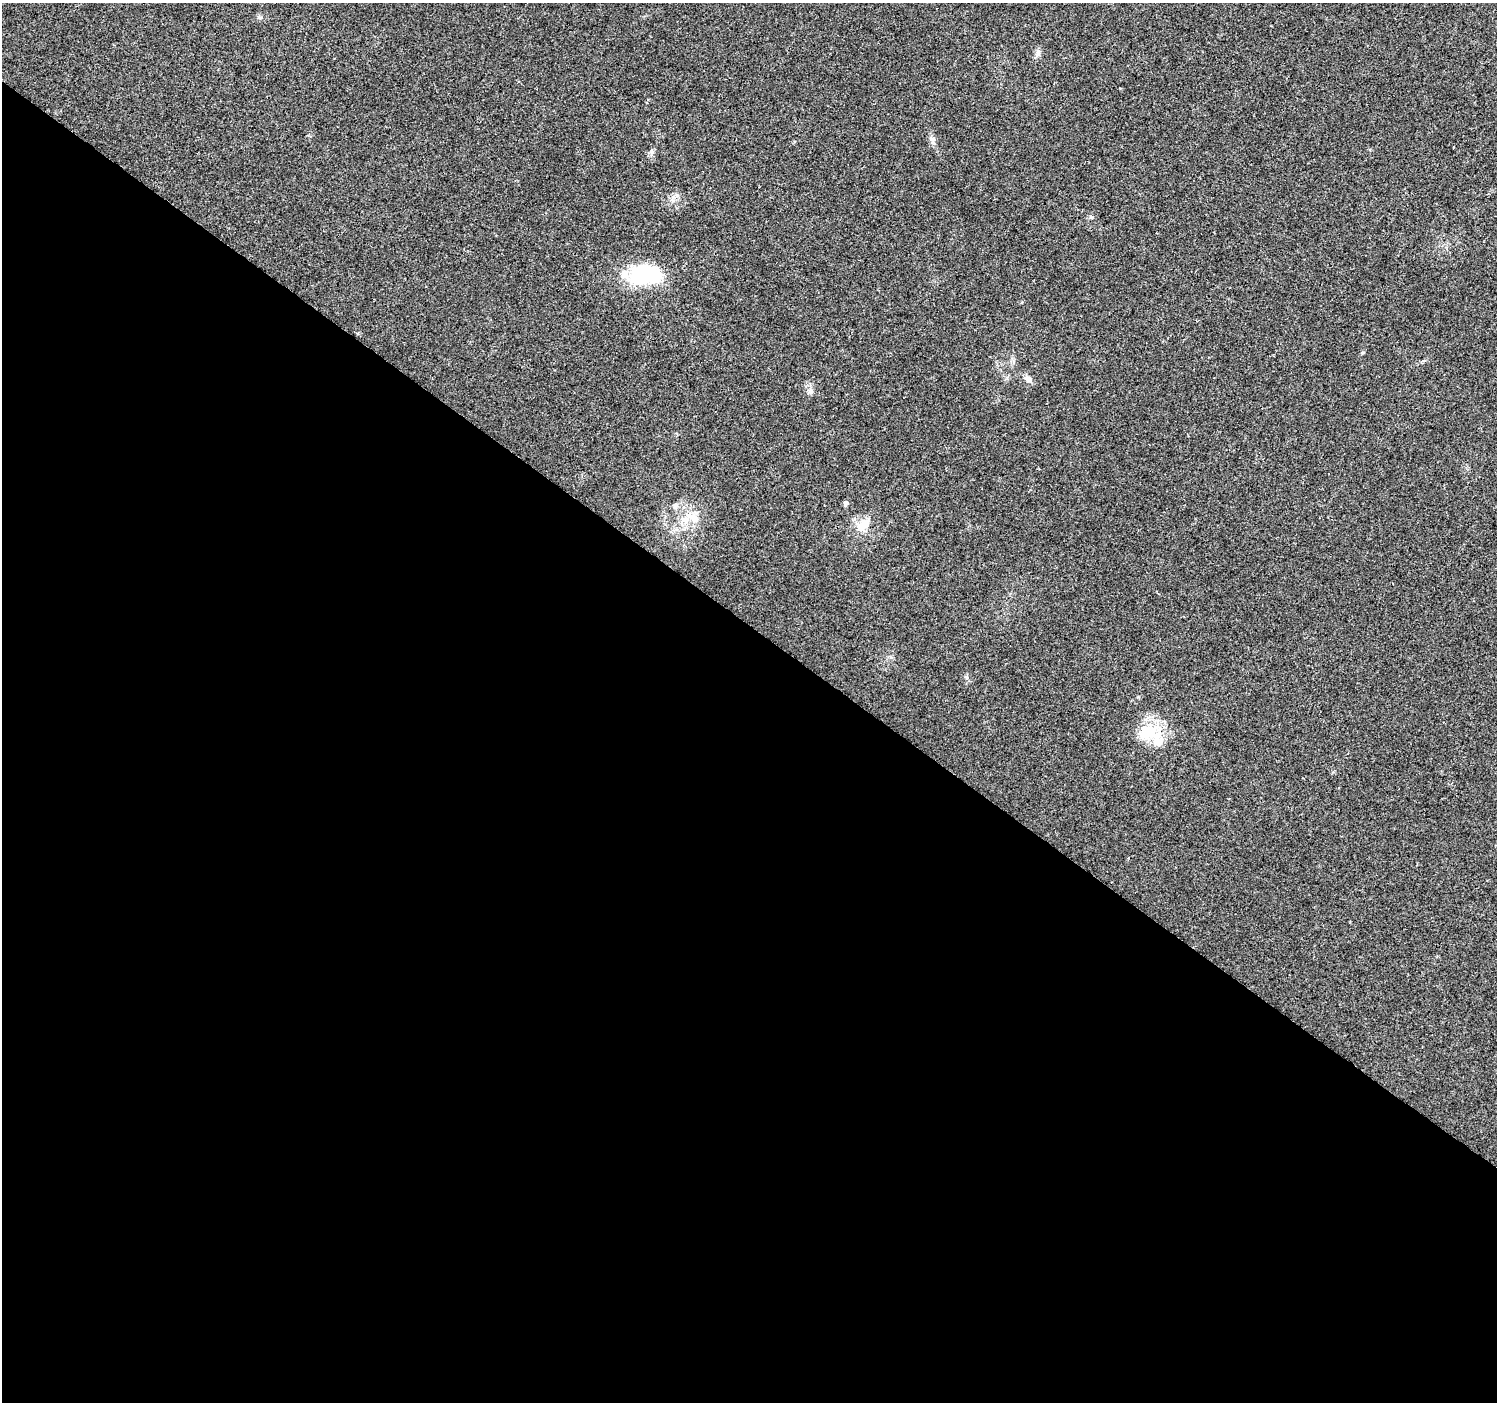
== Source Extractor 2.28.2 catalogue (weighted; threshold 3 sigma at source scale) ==
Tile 14 of 4 x 4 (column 2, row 4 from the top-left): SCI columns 1504-2998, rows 243-1642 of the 5988 x 6020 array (HDU 1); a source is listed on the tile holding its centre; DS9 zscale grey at full resolution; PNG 1499 x 1404 px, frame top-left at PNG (2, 3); no overlay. Shown black and unused: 56% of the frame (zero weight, under 2 of 3 exposures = <1% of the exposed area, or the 3 px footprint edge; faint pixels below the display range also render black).
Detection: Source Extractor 2.28.2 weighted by HDU 2 'WHT'; one run over the whole footprint, this tile lists its part. Background 0.0475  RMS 0.0062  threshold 0.0279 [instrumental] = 3 sigma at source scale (4.5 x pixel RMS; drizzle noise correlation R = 1.50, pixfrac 1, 0.0396/0.0396 arcsec/px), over >= 5 px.
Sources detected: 13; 3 inside a brighter listed object's ellipse — not listed separately; the other 10 listed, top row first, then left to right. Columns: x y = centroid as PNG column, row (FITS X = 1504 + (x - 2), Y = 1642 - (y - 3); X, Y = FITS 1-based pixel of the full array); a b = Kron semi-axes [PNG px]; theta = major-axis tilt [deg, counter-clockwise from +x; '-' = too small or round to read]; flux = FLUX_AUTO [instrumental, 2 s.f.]
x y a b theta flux
1038 54 10 6 45 2
645 274 33 20 4 49
1028 379 11 8 -32 2.9
811 391 9 7 -77 2.2
846 503 7 5 -55 1.2
675 506 8 7 - 2.2
694 518 17 10 -58 7.4
864 525 23 12 45 8.6
966 677 6 4 -71 0.96
1147 732 26 20 31 22
Unlisted compact peaks at least as high as the median listed source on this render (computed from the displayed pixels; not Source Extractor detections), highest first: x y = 933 139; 1363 352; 652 152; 1138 697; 677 195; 259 17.